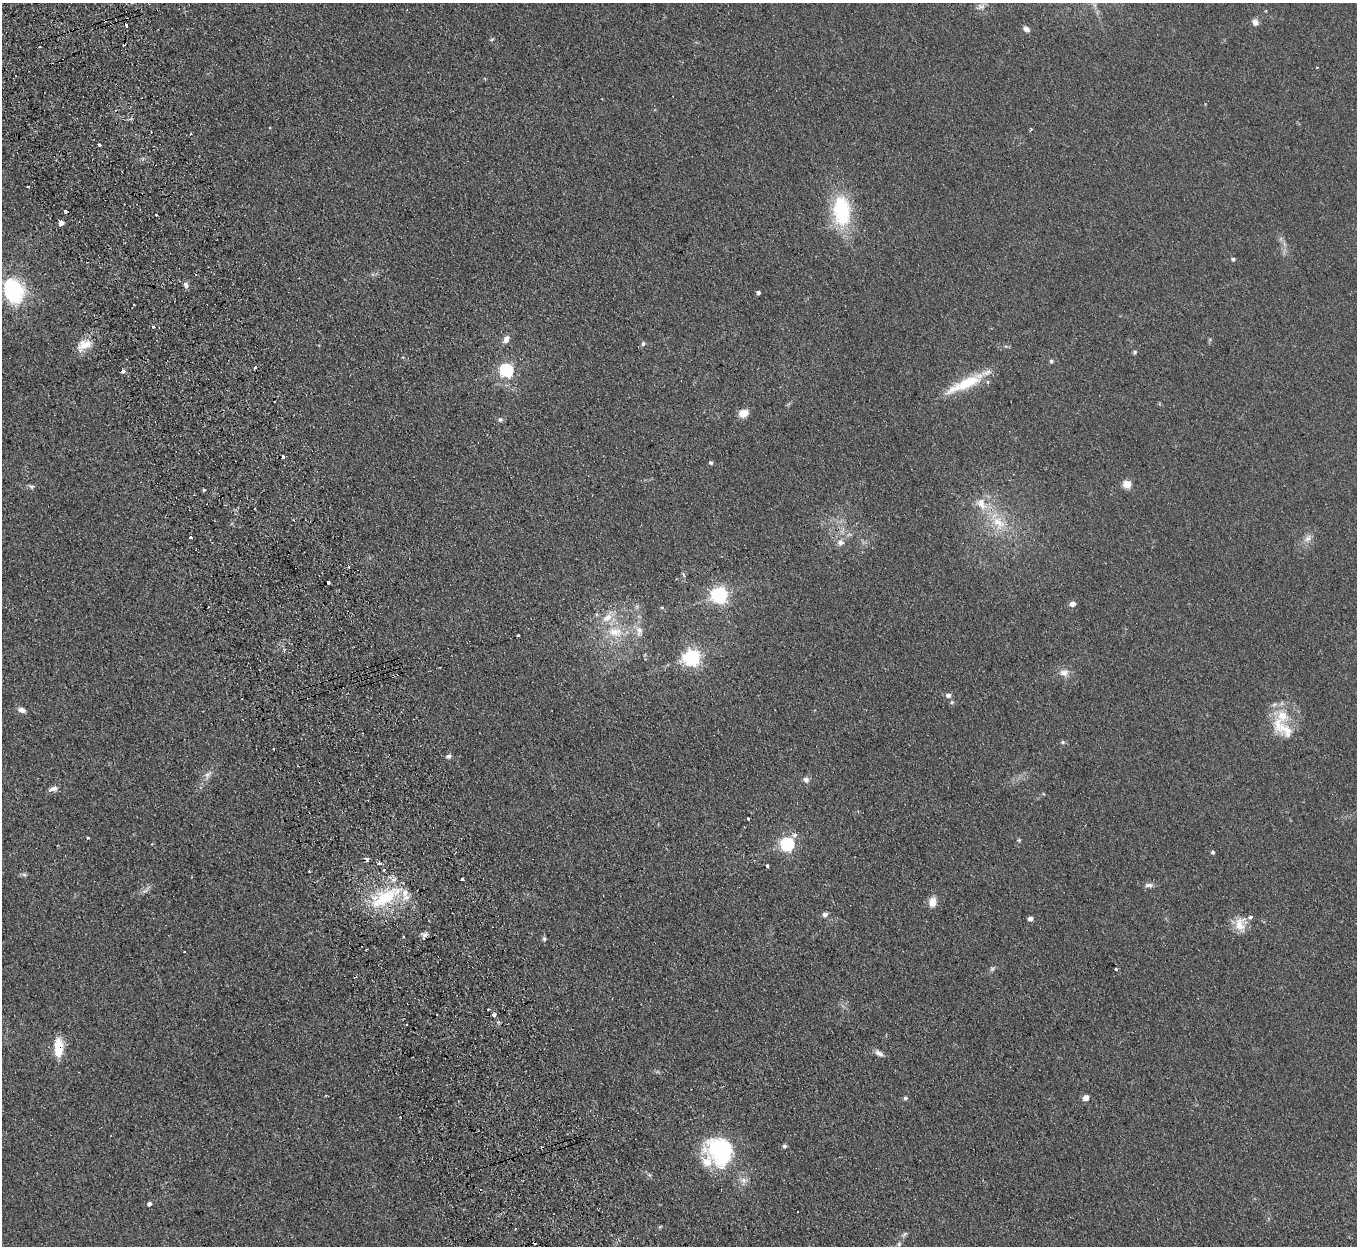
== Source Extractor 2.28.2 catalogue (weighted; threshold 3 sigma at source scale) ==
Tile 11 of 4 x 4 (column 3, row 3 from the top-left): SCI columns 2767-4121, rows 1420-2663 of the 5532 x 5451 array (HDU 1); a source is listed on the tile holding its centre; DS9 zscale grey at full resolution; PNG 1359 x 1248 px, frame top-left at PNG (2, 3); no overlay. Shown black and unused: <1% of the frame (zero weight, under 2 of 3 exposures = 3% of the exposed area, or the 3 px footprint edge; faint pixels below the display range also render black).
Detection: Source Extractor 2.28.2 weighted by HDU 2 'WHT'; one run over the whole footprint, this tile lists its part. Background 0.103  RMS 0.011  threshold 0.0513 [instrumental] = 3 sigma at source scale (4.5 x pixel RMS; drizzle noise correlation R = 1.50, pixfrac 1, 0.05/0.05 arcsec/px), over >= 5 px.
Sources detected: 110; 16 cosmic-ray / hot-pixel residue — not listed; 6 inside a brighter listed object's ellipse — not listed separately; the other 88 listed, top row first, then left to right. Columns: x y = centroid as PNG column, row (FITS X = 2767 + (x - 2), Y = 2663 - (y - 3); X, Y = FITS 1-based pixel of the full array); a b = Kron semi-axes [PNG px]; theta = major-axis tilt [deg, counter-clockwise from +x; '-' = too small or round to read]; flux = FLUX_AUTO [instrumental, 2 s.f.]
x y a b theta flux
981 7 13 8 16 5.6
1255 22 8 7 - 5.3
126 25 3 3 - 5.2
1026 29 8 5 -27 4.5
492 39 6 3 44 1.4
1317 67 3 2 - 1.1
1031 129 5 3 - 1.3
99 144 3 3 - 13
65 211 3 3 - 3.1
841 211 36 20 -86 81
156 215 3 3 - 1.6
61 223 4 4 - 8.1
1233 259 5 4 - 2.4
186 285 7 6 - 4.1
13 291 28 22 -70 88
758 293 4 3 - 3.3
153 326 3 3 - 3.2
506 339 10 7 60 6
643 344 6 5 - 2.2
84 345 20 12 29 17
1135 352 6 5 - 1.7
1051 361 5 5 - 1.6
506 370 6 6 - 190
966 383 55 12 25 42
744 413 11 8 18 11
500 419 6 6 - 2.7
711 463 5 4 - 2.3
1127 484 5 5 - 35
31 486 7 6 - 2.5
204 490 3 3 - 3.3
981 504 20 13 -57 19
999 523 24 16 -52 32
190 537 3 3 - 2
1308 538 11 7 50 6.2
840 543 10 8 0 5.4
349 567 3 3 - 1.2
328 582 3 3 - 4.2
719 595 6 6 - 380
1072 604 5 4 - 8.3
662 608 5 3 - 1.1
607 618 15 9 35 13
639 631 14 9 84 7.8
615 632 23 13 -8 25
518 635 3 3 - 1.4
692 657 7 6 - 400
1064 673 11 9 5 7.6
948 695 5 5 - 4.5
952 702 5 5 - 1.7
22 710 8 6 -20 5.2
1282 716 18 17 - 27
1063 742 6 5 - 1.7
449 756 7 5 25 3.1
208 775 14 7 51 6.2
806 780 8 7 - 4
53 789 14 6 24 4.6
748 819 3 3 - 3.4
88 838 3 3 - 1.5
1019 840 5 5 - 1.4
787 844 6 6 - 230
1212 852 5 4 - 1.6
366 859 4 3 - 20
379 863 4 3 - 8.9
767 866 4 3 - 4.6
384 869 4 3 - 2.3
24 874 8 4 -9 2.1
1149 885 10 5 -3 4.1
385 897 49 17 31 62
932 902 13 10 77 8.7
825 914 5 4 - 4.6
1030 919 4 4 - 5.6
1240 924 18 13 -81 15
424 939 5 4 - 2.3
544 939 5 5 - 2.2
184 952 3 2 - 1.3
992 969 6 6 - 2
1116 969 3 3 - 1.3
488 1009 3 2 - 2.1
494 1014 3 3 - 15
58 1048 22 9 -90 25
879 1053 12 6 -28 5.4
905 1098 5 5 - 2
1086 1098 5 4 - 12
784 1146 5 5 - 2.4
721 1152 35 28 -53 120
744 1180 9 8 - 6
149 1204 5 4 - 4
904 1234 9 4 56 2.5
899 1244 7 5 48 2.1
Overlapping masked pixels (flux is a lower limit): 2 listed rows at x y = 366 859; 58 1048